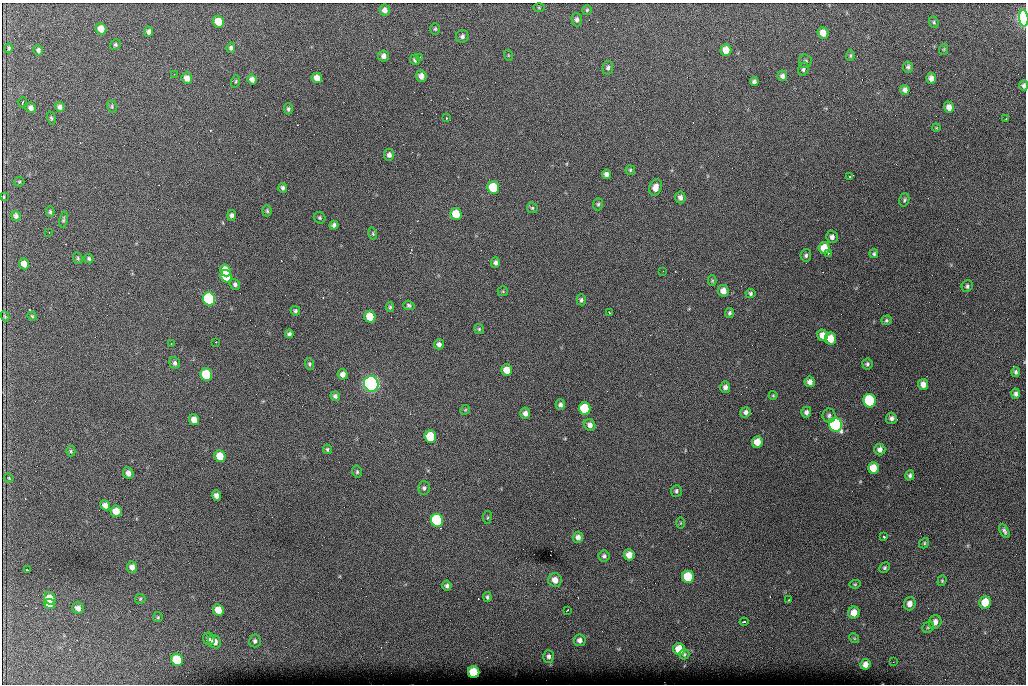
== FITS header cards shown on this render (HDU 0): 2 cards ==
NAXIS1  =                 1024 /fastest changing axis
NAXIS2  =                  682 /next to fastest changing axis

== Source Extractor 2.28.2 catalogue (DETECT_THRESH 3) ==
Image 1024 x 682 px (HDU 0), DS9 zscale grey, 1 PNG px = 1 image px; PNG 1028 x 686 px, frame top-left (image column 1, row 682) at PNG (2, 3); each listed source drawn as its Kron ellipse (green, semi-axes under 4 px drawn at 4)
Background 4120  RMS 42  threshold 125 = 3 sigma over >= 5 px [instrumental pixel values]
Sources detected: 193; all 193 listed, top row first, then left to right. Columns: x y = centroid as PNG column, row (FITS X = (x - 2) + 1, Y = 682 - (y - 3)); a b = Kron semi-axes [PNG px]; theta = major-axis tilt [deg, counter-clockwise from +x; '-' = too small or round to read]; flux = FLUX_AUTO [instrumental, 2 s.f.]
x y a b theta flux
539 7 6 4 -1 2.7e+03
385 10 6 5 - 1.3e+04
587 10 5 4 - 3.6e+03
1024 18 8 4 -86 8.5e+05
577 20 7 5 -88 6.9e+03
218 22 6 5 - 5.2e+04
934 22 6 4 -69 4.0e+03
101 29 6 5 - 3.0e+04
435 29 6 5 - 4.1e+03
149 32 5 4 - 8.9e+03
823 33 6 5 - 2.7e+04
462 36 6 6 - 8.0e+03
115 45 5 5 - 5.0e+03
9 48 5 3 - 3.5e+03
231 48 5 4 - 6.3e+03
944 49 6 3 71 2.7e+03
38 50 5 5 - 6.3e+03
726 50 6 5 - 3.8e+04
508 55 5 3 - 2.3e+03
850 55 6 4 88 4.0e+03
383 56 5 5 - 1.2e+04
420 57 4 3 - 1.9e+03
415 60 5 4 - 6.3e+03
805 61 6 6 - 5.6e+03
908 67 5 5 - 5.9e+03
608 68 7 5 81 6.8e+03
803 69 7 5 75 6.3e+03
174 74 3 2 - 3.0e+03
421 76 5 5 - 1.8e+04
782 76 5 4 - 9.6e+03
187 78 6 5 - 1.9e+04
317 78 5 5 - 2.1e+04
931 78 5 4 - 1.2e+04
252 79 5 4 - 1.3e+04
236 81 6 4 72 3.7e+03
754 82 4 4 - 7.4e+03
1024 85 5 4 - 7.7e+03
905 90 5 4 - 1.0e+04
23 102 5 2 - 3.9e+03
112 106 6 5 - 4.7e+03
60 107 5 4 - 9.1e+03
949 107 6 5 - 1.7e+04
31 108 5 5 - 1.0e+04
288 109 5 4 - 4.9e+03
51 118 6 4 -75 3.7e+03
447 118 3 3 - 3.1e+03
1006 119 2 2 - 2.1e+03
936 128 4 3 - 2.5e+03
389 155 6 5 - 9.6e+03
630 170 4 4 - 3.5e+03
606 174 4 4 - 1.1e+04
849 177 3 2 - 2.5e+03
19 182 5 4 - 3.4e+03
655 187 8 6 73 2.1e+04
283 188 5 4 - 6.9e+03
493 188 6 5 - 1.6e+05
4 197 4 2 - 3.2e+03
680 197 6 5 - 1.1e+04
904 200 7 5 73 4.7e+03
598 204 6 5 - 4.4e+03
532 208 6 5 - 4.0e+03
267 211 5 4 - 4.2e+03
50 212 5 4 - 4.1e+03
456 214 6 5 - 7.2e+04
232 215 5 4 - 8.5e+03
16 216 5 4 - 9.2e+03
320 218 6 5 - 4.6e+03
63 219 8 4 79 4.5e+03
334 225 4 4 - 7.8e+03
49 232 3 2 - 2.4e+03
373 233 6 3 -73 3.1e+03
832 237 6 5 - 1.0e+04
824 248 6 5 - 4.3e+04
828 253 3 2 - 3.4e+03
874 254 4 4 - 4.7e+03
806 255 6 5 - 5.9e+03
78 258 6 4 -71 4.3e+03
89 259 5 4 - 5.0e+03
495 263 5 4 - 7.6e+03
24 264 5 5 - 2.0e+04
225 270 6 5 - 4.8e+04
663 271 2 2 - 1.8e+03
226 276 6 5 - 1.0e+05
712 281 5 4 - 3.2e+03
235 284 5 5 - 6.6e+03
967 286 6 5 - 6.1e+03
503 291 5 5 - 3.1e+03
723 291 6 5 - 2.3e+04
750 293 5 4 - 5.6e+03
209 299 6 6 - 6.3e+05
581 300 5 5 - 5.6e+03
409 305 6 4 -18 5.0e+03
390 307 5 3 - 4.0e+03
295 311 5 4 - 4.7e+03
609 312 3 2 - 2.2e+03
729 313 5 4 - 5.6e+03
5 316 5 4 - 3.6e+03
32 316 5 4 - 3.5e+03
370 317 6 5 - 6.7e+04
886 320 5 5 - 4.6e+03
479 329 5 5 - 3.9e+03
289 334 4 4 - 6.2e+03
823 335 6 5 - 2.2e+04
831 339 6 5 - 4.5e+04
216 342 3 2 - 5.2e+03
171 343 2 2 - 1.5e+03
439 344 5 5 - 9.6e+03
175 363 6 5 - 7.3e+03
309 364 6 4 -88 4.2e+03
867 364 5 5 - 5.6e+03
507 370 6 5 - 3.6e+04
1016 372 5 4 - 5.7e+03
343 374 5 5 - 1.5e+04
206 375 6 6 - 1.9e+05
810 382 5 5 - 1.3e+04
371 384 8 7 - 1.5e+06
923 384 5 5 - 1.8e+04
725 387 6 5 - 1.0e+04
1015 394 5 4 - 7.7e+03
773 395 4 4 - 3.1e+03
335 396 5 5 - 7.4e+03
869 401 7 6 - 2.2e+05
560 405 5 4 - 7.6e+03
585 409 6 6 - 1.8e+05
465 410 5 4 - 3.1e+03
746 412 5 5 - 8.9e+03
806 412 5 5 - 8.7e+03
525 413 5 5 - 1.3e+04
829 415 7 6 - 7.2e+03
891 418 5 5 - 9.1e+03
194 420 5 5 - 2.3e+04
590 425 6 5 - 1.3e+04
836 425 7 6 - 8.7e+05
430 437 6 5 - 1.2e+05
757 442 6 5 - 3.5e+04
327 449 5 4 - 4.7e+03
880 449 6 5 - 1.2e+04
71 451 5 4 - 3.9e+03
220 456 6 5 - 5.4e+04
873 468 6 5 - 4.4e+04
357 472 6 4 -77 4.8e+03
128 473 6 5 - 1.3e+04
910 475 5 4 - 6.7e+03
9 478 5 3 - 2.6e+03
424 488 6 6 - 6.7e+03
676 491 6 5 - 6.1e+03
216 495 5 4 - 1.2e+04
105 505 5 4 - 1.3e+04
116 511 6 5 - 3.7e+04
487 517 6 3 81 3.3e+03
437 520 6 6 - 3.8e+05
681 523 5 3 - 2.4e+03
1004 531 8 4 -62 7.2e+03
578 537 5 5 - 1.2e+04
884 537 3 3 - 1.0e+04
924 543 5 4 - 3.8e+03
629 555 5 5 - 2.8e+04
604 556 5 5 - 6.6e+03
132 567 6 5 - 1.4e+04
885 568 6 4 46 4.6e+03
27 570 3 2 - 3.3e+03
688 577 6 6 - 1.3e+05
555 580 7 6 - 2.4e+04
942 581 5 4 - 3.6e+03
855 584 5 4 - 3.3e+03
447 586 5 4 - 7.4e+03
487 597 5 4 - 4.7e+03
50 598 6 5 - 4.3e+04
140 599 5 5 - 3.8e+03
789 600 3 2 - 5.8e+03
985 602 6 5 - 6.8e+04
50 604 5 5 - 2.3e+04
910 604 7 5 71 1.8e+04
78 608 6 5 - 1.6e+04
218 610 6 5 - 4.4e+04
567 610 3 2 - 2.2e+03
854 613 6 5 - 3.1e+04
158 617 5 4 - 3.4e+03
744 622 4 3 - 6.4e+03
935 622 7 6 - 1.7e+04
928 627 6 5 - 5.1e+03
854 638 5 4 - 3.6e+03
209 639 6 5 - 9.8e+03
580 640 6 6 - 1.2e+04
255 641 6 6 - 7.8e+03
214 642 7 6 - 2.4e+04
679 649 6 5 - 6.2e+04
684 654 5 5 - 4.4e+03
548 656 6 5 - 8.7e+03
177 660 6 5 - 1.4e+05
893 662 2 2 - 1.4e+03
865 664 5 5 - 1.8e+04
474 672 6 5 - 1.3e+05
At the frame edge (FLAGS 8, measured only in part): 2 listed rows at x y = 1024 18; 1024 85

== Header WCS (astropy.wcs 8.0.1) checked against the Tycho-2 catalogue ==
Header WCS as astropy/WCSLIB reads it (CRVAL/CRPIX/CD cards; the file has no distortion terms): RA---TAN/DEC--TAN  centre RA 07:06:07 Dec +31:10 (106.53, +31.16 deg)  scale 1.44 arcsec/px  FOV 24.5' x 16.3'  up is -93 deg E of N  parity flipped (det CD > 0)
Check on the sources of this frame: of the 60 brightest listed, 8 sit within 2.2 arcsec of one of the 16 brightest Tycho-2 stars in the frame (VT <= 12.35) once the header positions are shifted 0.36 arcsec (0.36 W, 0.01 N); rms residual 0.90 arcsec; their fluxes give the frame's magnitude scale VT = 24.95 - 2.5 log10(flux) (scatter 0.20 mag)
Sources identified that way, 8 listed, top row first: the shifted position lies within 2.2 arcsec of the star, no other Tycho-2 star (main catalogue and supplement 1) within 4.4 arcsec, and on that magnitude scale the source's flux lands within +1.5 / -3 mag of the star's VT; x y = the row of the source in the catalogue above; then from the Tycho-2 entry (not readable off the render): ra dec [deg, ICRS J2000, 3 dp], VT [Tycho-2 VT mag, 2 dp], TYC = Tycho-2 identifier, HIP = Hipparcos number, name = IAU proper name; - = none
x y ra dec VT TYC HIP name
493 188 106.458 +31.151 12.35 2438-728-1 - -
206 375 106.551 +31.041 11.84 2438-663-1 - -
371 384 106.552 +31.106 9.20 2438-180-1 - -
869 401 106.550 +31.305 11.61 2438-184-1 - -
585 409 106.559 +31.192 11.79 2438-1039-1 - -
836 425 106.562 +31.292 10.01 2438-106-1 - -
437 520 106.614 +31.135 11.36 2438-550-1 - -
474 672 106.684 +31.152 11.76 2438-931-1 - -